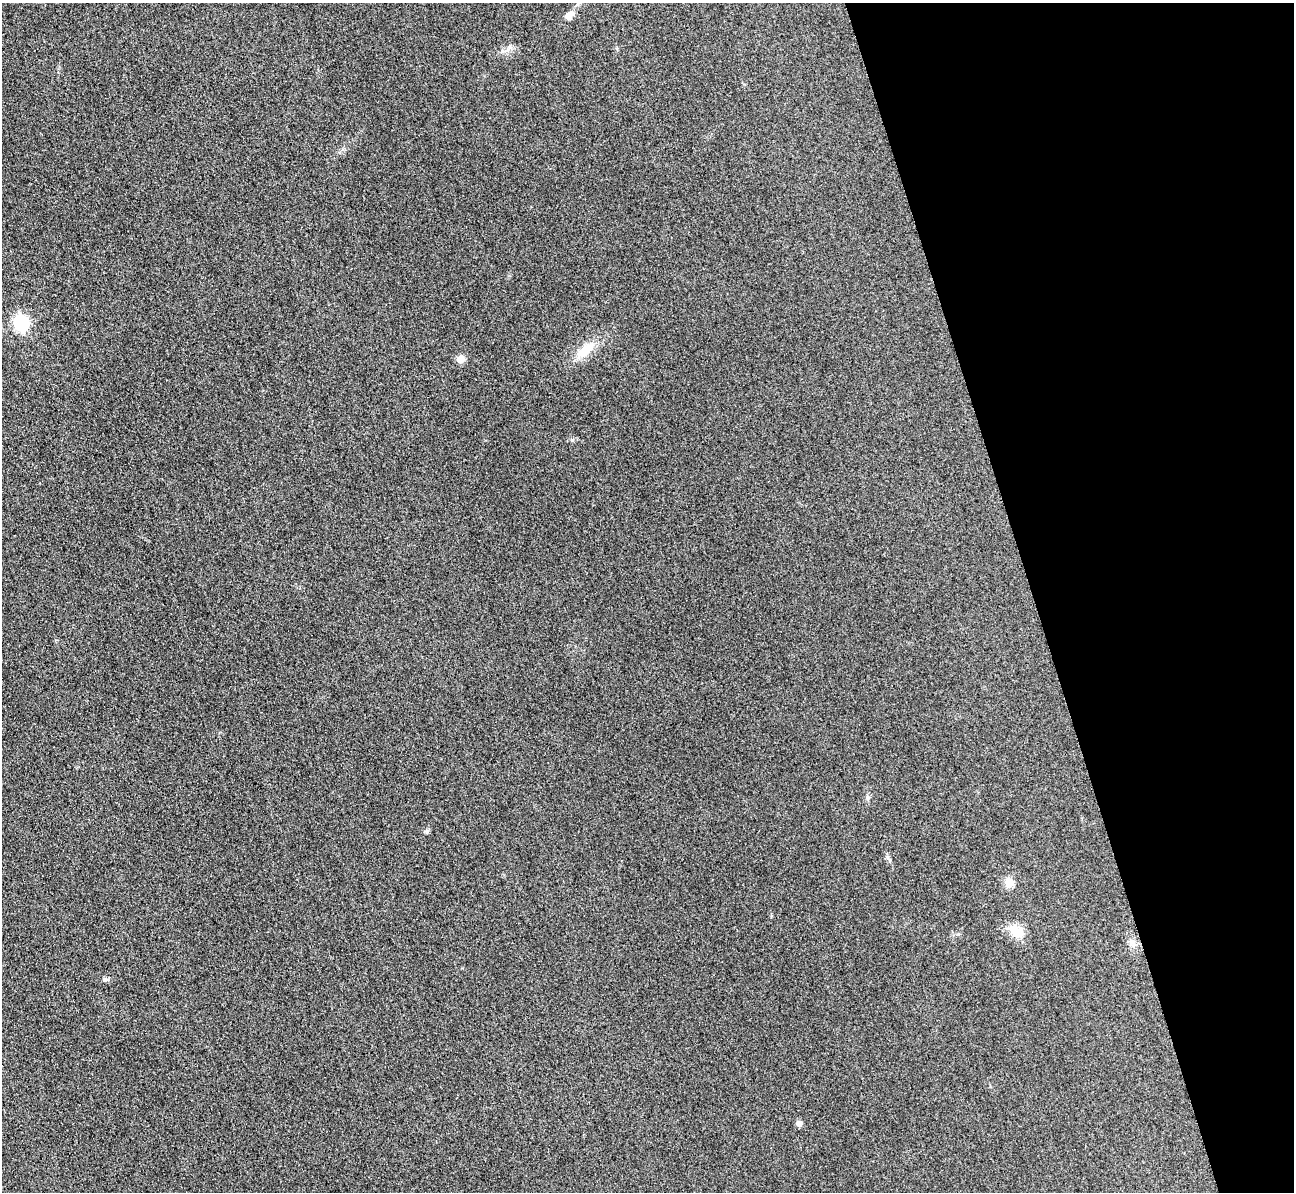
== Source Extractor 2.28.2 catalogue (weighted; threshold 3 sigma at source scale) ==
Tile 12 of 4 x 4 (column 4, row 3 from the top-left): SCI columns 3906-5197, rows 1352-2541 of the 5225 x 5207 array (HDU 1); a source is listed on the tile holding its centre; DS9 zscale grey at full resolution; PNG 1296 x 1194 px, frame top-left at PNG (2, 3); no overlay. Shown black and unused: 20% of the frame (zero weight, under 3 of 4 exposures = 3% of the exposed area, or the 3 px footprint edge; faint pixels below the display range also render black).
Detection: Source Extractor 2.28.2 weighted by HDU 2 'WHT'; one run over the whole footprint, this tile lists its part. Background 0.315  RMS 0.024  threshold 0.108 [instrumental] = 3 sigma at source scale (4.5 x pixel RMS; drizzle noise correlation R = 1.50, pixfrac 1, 0.05/0.05 arcsec/px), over >= 5 px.
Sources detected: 10; all 10 listed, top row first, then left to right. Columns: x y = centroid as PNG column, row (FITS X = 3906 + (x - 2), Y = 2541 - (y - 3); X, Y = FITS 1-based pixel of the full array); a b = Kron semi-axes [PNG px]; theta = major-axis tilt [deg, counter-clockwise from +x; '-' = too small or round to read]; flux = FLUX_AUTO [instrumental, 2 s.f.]
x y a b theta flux
569 15 12 8 52 15
21 323 7 6 - 540
585 350 27 11 42 42
460 359 5 5 - 52
867 798 7 4 90 4.2
426 831 6 5 - 4
1009 883 5 5 - 77
1017 932 19 15 -22 35
105 979 6 5 - 5
799 1123 5 5 - 15
Unlisted compact peaks at least as high as the median listed source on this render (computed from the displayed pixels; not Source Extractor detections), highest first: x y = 572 440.